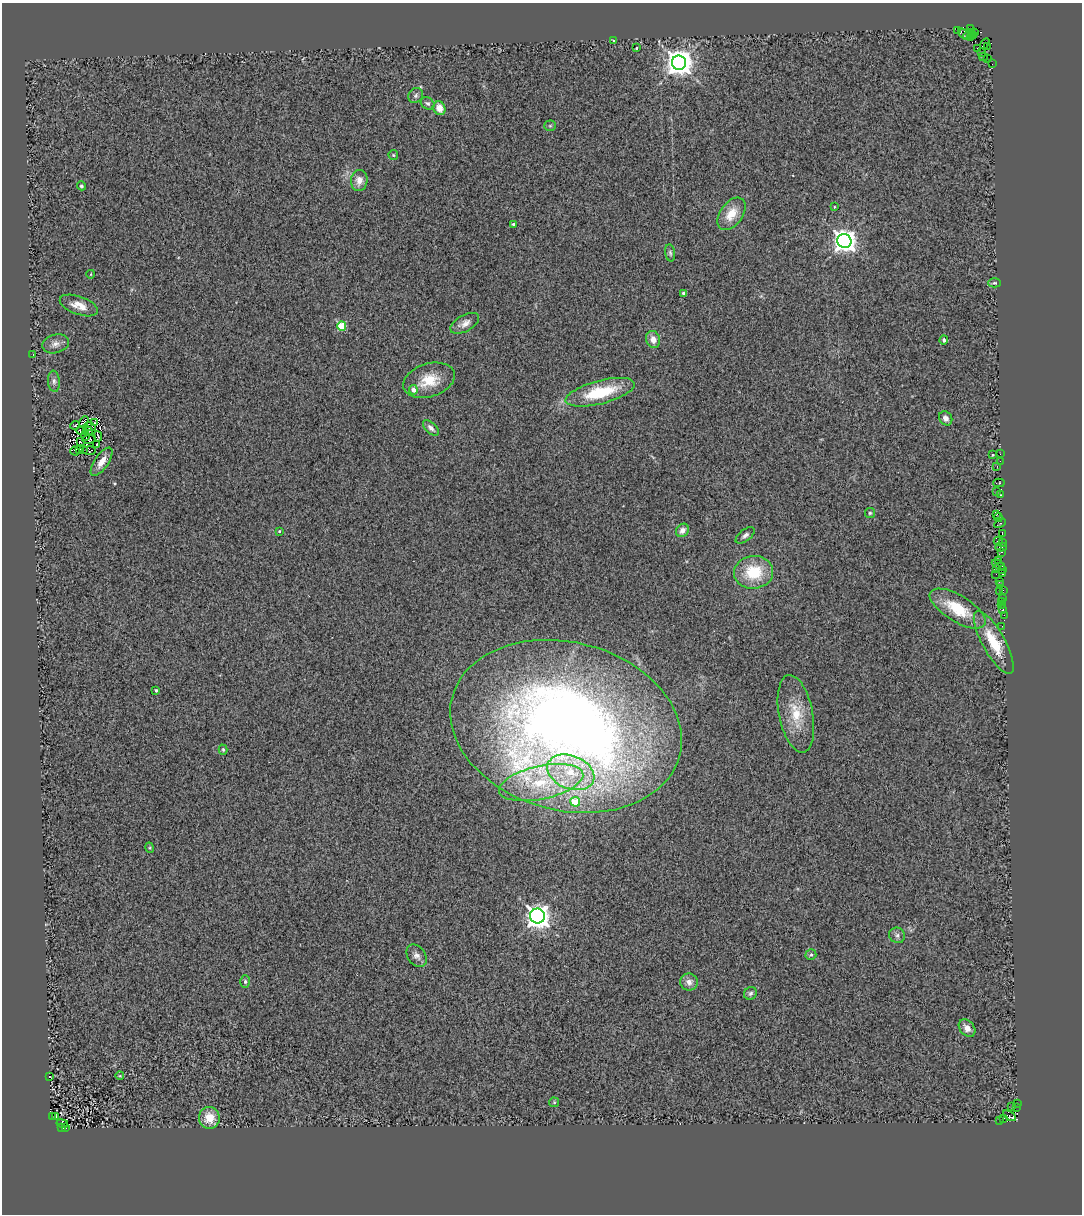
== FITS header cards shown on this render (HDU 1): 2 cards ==
NAXIS1  =                 1080
NAXIS2  =                 1212

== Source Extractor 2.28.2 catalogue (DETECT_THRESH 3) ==
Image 1080 x 1212 px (HDU 1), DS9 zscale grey, 1 PNG px = 1 image px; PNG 1084 x 1216 px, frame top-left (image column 1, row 1212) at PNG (2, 3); each listed source drawn as its Kron ellipse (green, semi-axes under 4 px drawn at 4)
Background 0.732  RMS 0.5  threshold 1.51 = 3 sigma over >= 5 px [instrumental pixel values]
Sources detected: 135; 5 with non-positive FLUX_AUTO (blend fragments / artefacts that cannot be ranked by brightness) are neither listed nor drawn; the other 130 listed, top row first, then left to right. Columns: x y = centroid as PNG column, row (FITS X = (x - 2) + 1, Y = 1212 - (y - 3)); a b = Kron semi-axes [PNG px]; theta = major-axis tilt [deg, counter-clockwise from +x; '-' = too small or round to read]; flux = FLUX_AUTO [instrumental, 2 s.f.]
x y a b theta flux
970 29 3 2 - 14
957 30 3 2 - 83
974 32 3 3 - 930
963 34 6 2 -40 510
969 35 7 4 42 560
974 36 3 2 - 150
970 38 3 2 - 440
614 41 3 3 - 110
985 44 6 2 57 1300
987 47 2 2 - 46
637 48 3 2 - 60
977 48 3 2 - 180
982 53 4 2 - 180
983 57 4 3 - 170
987 59 3 2 - 86
679 63 7 7 - 50000
992 64 2 2 - 94
416 95 8 7 - 100
428 103 7 5 -33 76
439 108 7 6 - 370
550 126 6 5 - 48
393 155 5 4 - 45
359 180 10 8 85 320
81 186 4 4 - 61
834 207 4 2 - 27
731 214 18 11 54 660
514 224 3 3 - 72
844 241 7 7 - 31000
670 253 8 5 -82 73
91 274 4 3 - 22
994 283 6 4 0 50
684 293 4 3 - 130
79 305 20 9 -20 410
465 323 16 8 29 240
342 326 5 4 - 1500
653 339 9 7 -74 280
944 340 4 3 - 83
56 344 13 9 16 220
33 354 3 2 - 35
429 380 26 16 17 880
54 381 11 6 -85 120
413 390 4 4 - 250
600 392 35 11 15 1800
946 418 7 6 - 150
84 422 6 3 62 46
95 423 3 2 - 39
75 425 5 2 - 66
90 427 6 3 -13 62
431 428 10 5 -44 150
81 431 6 3 -12 120
88 431 5 2 - 45
85 436 5 2 - 32
98 436 5 2 - 19
89 439 7 2 12 25
80 441 4 2 - 54
97 445 3 2 - 39
80 450 3 2 - 18
83 450 2 2 - 24
89 450 7 4 -1 91
75 451 5 2 - 43
1000 454 2 2 - 37
992 455 3 3 - 70
1000 461 2 2 - 82
102 462 16 7 56 350
997 466 3 2 - 65
999 483 5 2 - 150
996 491 3 3 - 200
1001 495 3 2 - 110
870 513 5 5 - 49
997 514 3 2 - 430
998 517 4 4 - 420
1000 523 6 3 28 240
682 530 7 6 - 190
279 531 3 2 - 37
1002 533 3 2 - 52
745 535 11 5 37 120
998 541 4 3 - 65
1002 543 3 2 - 150
1001 547 6 4 17 280
1001 552 3 2 - 26
999 560 3 2 - 60
998 565 7 4 -29 250
996 568 3 2 - 85
1002 570 3 2 - 88
754 572 20 16 5 1500
996 574 2 2 - 700
1003 574 3 2 - 180
1000 581 3 2 - 110
1001 585 3 2 - 89
1003 590 2 2 - 69
999 591 2 2 - 1100
1003 598 3 2 - 51
1002 602 4 2 - 30
1001 605 2 2 - 54
958 609 32 13 -31 1400
1003 610 4 3 - 350
1004 615 3 2 - 27
1002 626 2 2 - 19
994 643 35 11 -61 1200
156 690 3 3 - 62
796 714 39 17 -79 1100
566 726 117 84 -14 39000
223 750 5 4 - 50
571 772 24 16 -22 1500
541 782 43 16 12 1900
575 802 5 4 - 880
150 848 5 3 - 32
537 916 7 7 - 31000
897 935 8 7 - 120
811 955 5 5 - 58
417 956 12 8 -54 180
245 982 6 5 - 67
689 982 9 8 - 230
750 993 7 6 - 86
967 1028 10 7 -50 240
120 1076 4 3 - 26
50 1077 3 2 - 16
554 1102 5 5 - 46
1017 1103 2 2 - 190
1012 1106 3 2 - 110
1017 1107 3 2 - 68
56 1116 3 2 - 260
1009 1116 7 3 -30 1800
52 1117 3 2 - 48
209 1118 11 10 - 660
1003 1118 4 2 - 19
999 1121 3 2 - 81
62 1124 6 3 -10 570
61 1128 3 3 - 2100
66 1128 3 3 - 1200
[5 non-positive-flux detections neither listed nor drawn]